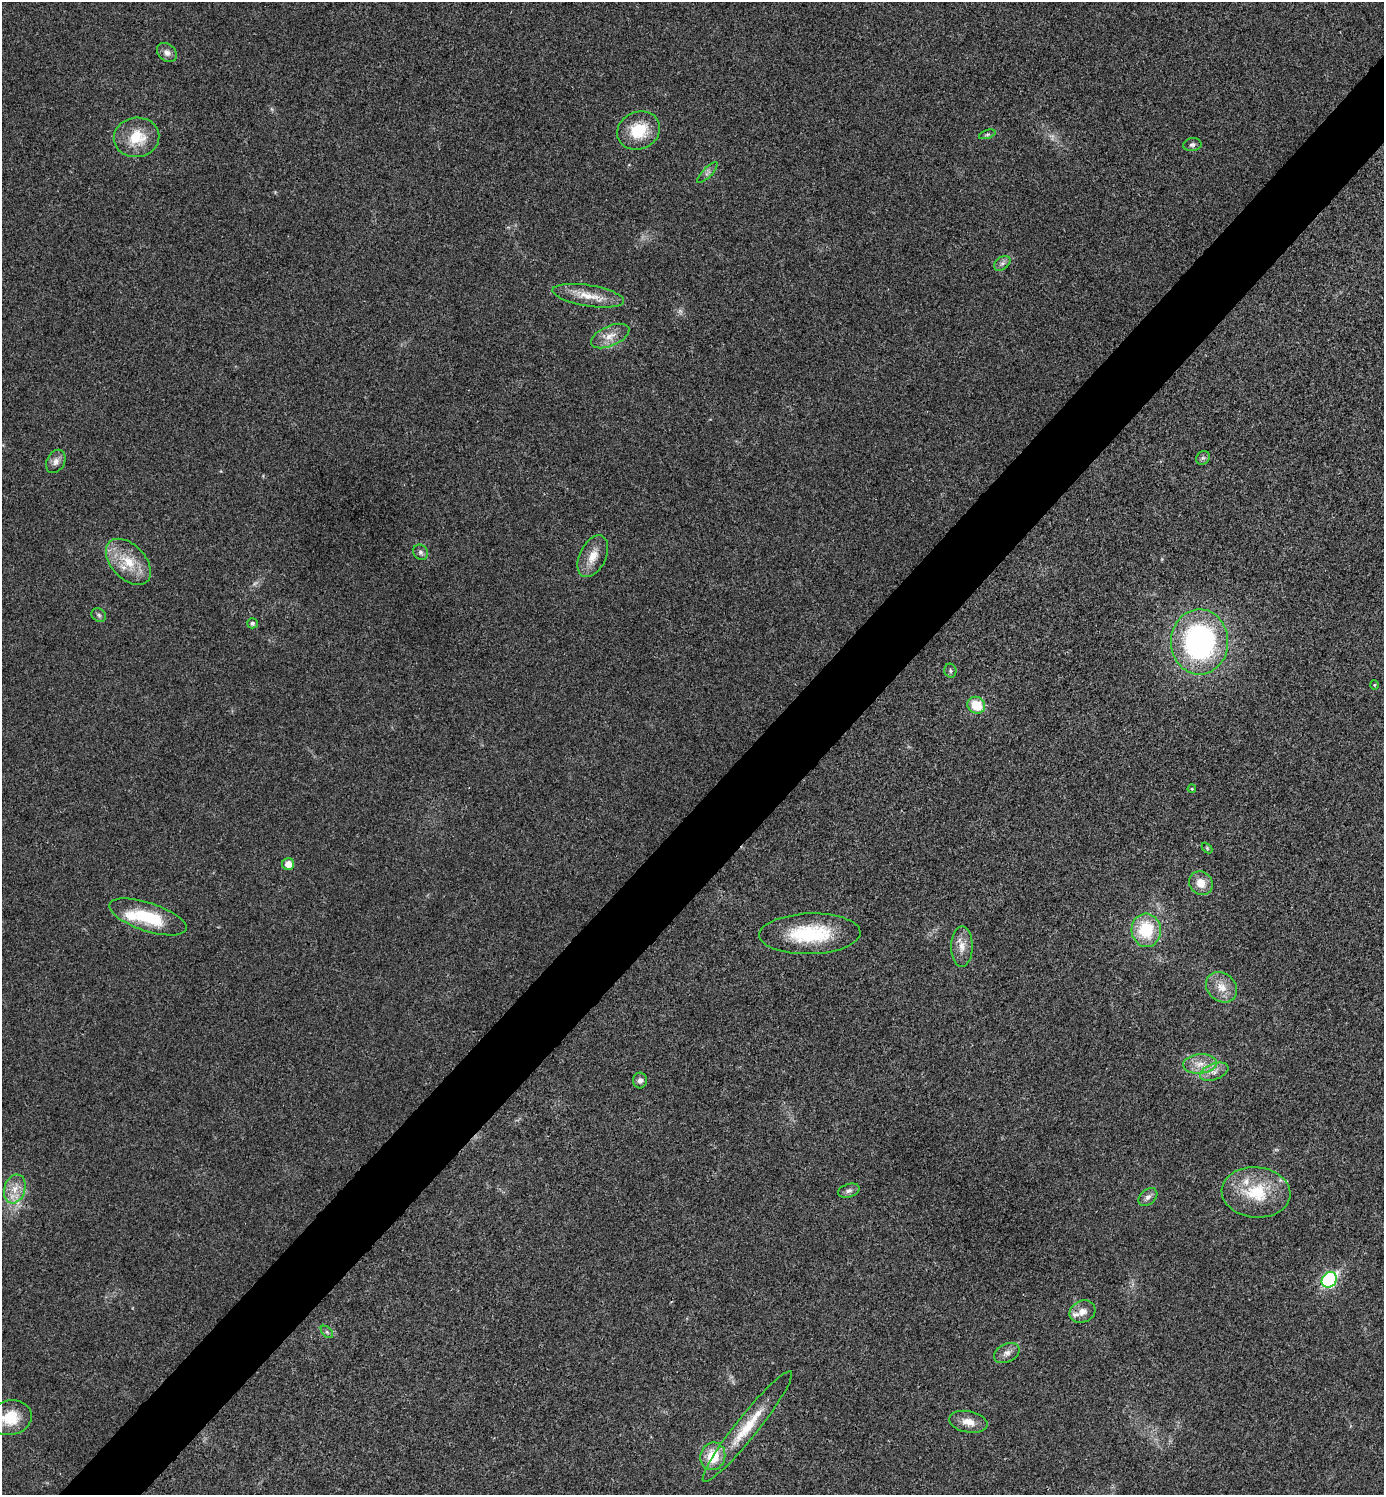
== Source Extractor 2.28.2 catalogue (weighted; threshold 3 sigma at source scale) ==
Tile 7 of 4 x 4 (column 3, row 2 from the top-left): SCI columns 2921-4302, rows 2995-4487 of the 5984 x 5984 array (HDU 1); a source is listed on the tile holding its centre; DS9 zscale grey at full resolution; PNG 1386 x 1497 px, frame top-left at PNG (2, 2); each listed source drawn as its Kron ellipse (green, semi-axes under 4 px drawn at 4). Shown black and unused: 5% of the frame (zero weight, under 3 of 4 exposures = <1% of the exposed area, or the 3 px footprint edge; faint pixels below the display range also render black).
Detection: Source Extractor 2.28.2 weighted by HDU 2 'WHT'; one run over the whole footprint, this tile lists its part. Background 0.0193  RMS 0.0054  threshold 0.0242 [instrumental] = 3 sigma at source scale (4.5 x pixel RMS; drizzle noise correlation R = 1.50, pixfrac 1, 0.05/0.05 arcsec/px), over >= 5 px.
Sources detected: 49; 2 too faint to see at this stretch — neither listed nor drawn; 3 inside a brighter listed object's ellipse — not listed separately; the other 44 listed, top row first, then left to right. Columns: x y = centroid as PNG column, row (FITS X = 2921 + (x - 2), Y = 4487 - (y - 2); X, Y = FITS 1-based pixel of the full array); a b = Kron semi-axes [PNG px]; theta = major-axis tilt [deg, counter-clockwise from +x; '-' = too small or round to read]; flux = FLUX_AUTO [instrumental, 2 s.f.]
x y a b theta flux
167 52 11 8 -40 3
639 131 22 18 23 18
987 134 8 4 18 0.99
136 137 23 19 9 17
1192 145 9 6 9 1.7
707 173 14 4 45 1.8
1002 263 9 6 38 1.9
588 296 36 10 -9 11
610 336 20 10 23 6.4
1203 458 7 6 - 1.3
56 461 12 9 62 3.1
420 552 8 7 - 1.9
593 556 22 13 64 8.2
128 562 27 17 -47 16
99 615 7 6 - 1.3
252 623 5 5 - 1.6
1200 642 32 28 -90 120
950 671 7 6 - 1.3
1375 685 5 3 - 0.51
976 705 9 8 - 14
1192 789 4 4 - 0.57
1207 848 6 4 -46 0.65
288 864 6 6 - 5.3
1201 883 12 11 - 7.1
148 917 40 14 -18 29
1146 930 16 14 -85 24
810 934 50 20 2 37
962 947 20 11 90 6.2
1222 987 17 14 -40 7.5
1200 1064 17 9 5 7
1214 1072 15 8 20 4.3
640 1080 8 7 - 2.3
15 1189 15 10 72 7
849 1191 11 6 18 2
1256 1192 34 25 -6 27
1148 1197 11 7 41 2.4
1329 1280 8 7 - 82
1082 1312 13 11 25 5
327 1332 7 4 -45 1
1007 1353 13 9 27 3.4
10 1418 21 17 11 15
968 1422 19 10 -10 6.4
747 1427 70 11 51 22
713 1456 14 12 71 15
Isophote crosses this tile's border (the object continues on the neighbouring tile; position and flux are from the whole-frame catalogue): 1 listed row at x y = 10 1418